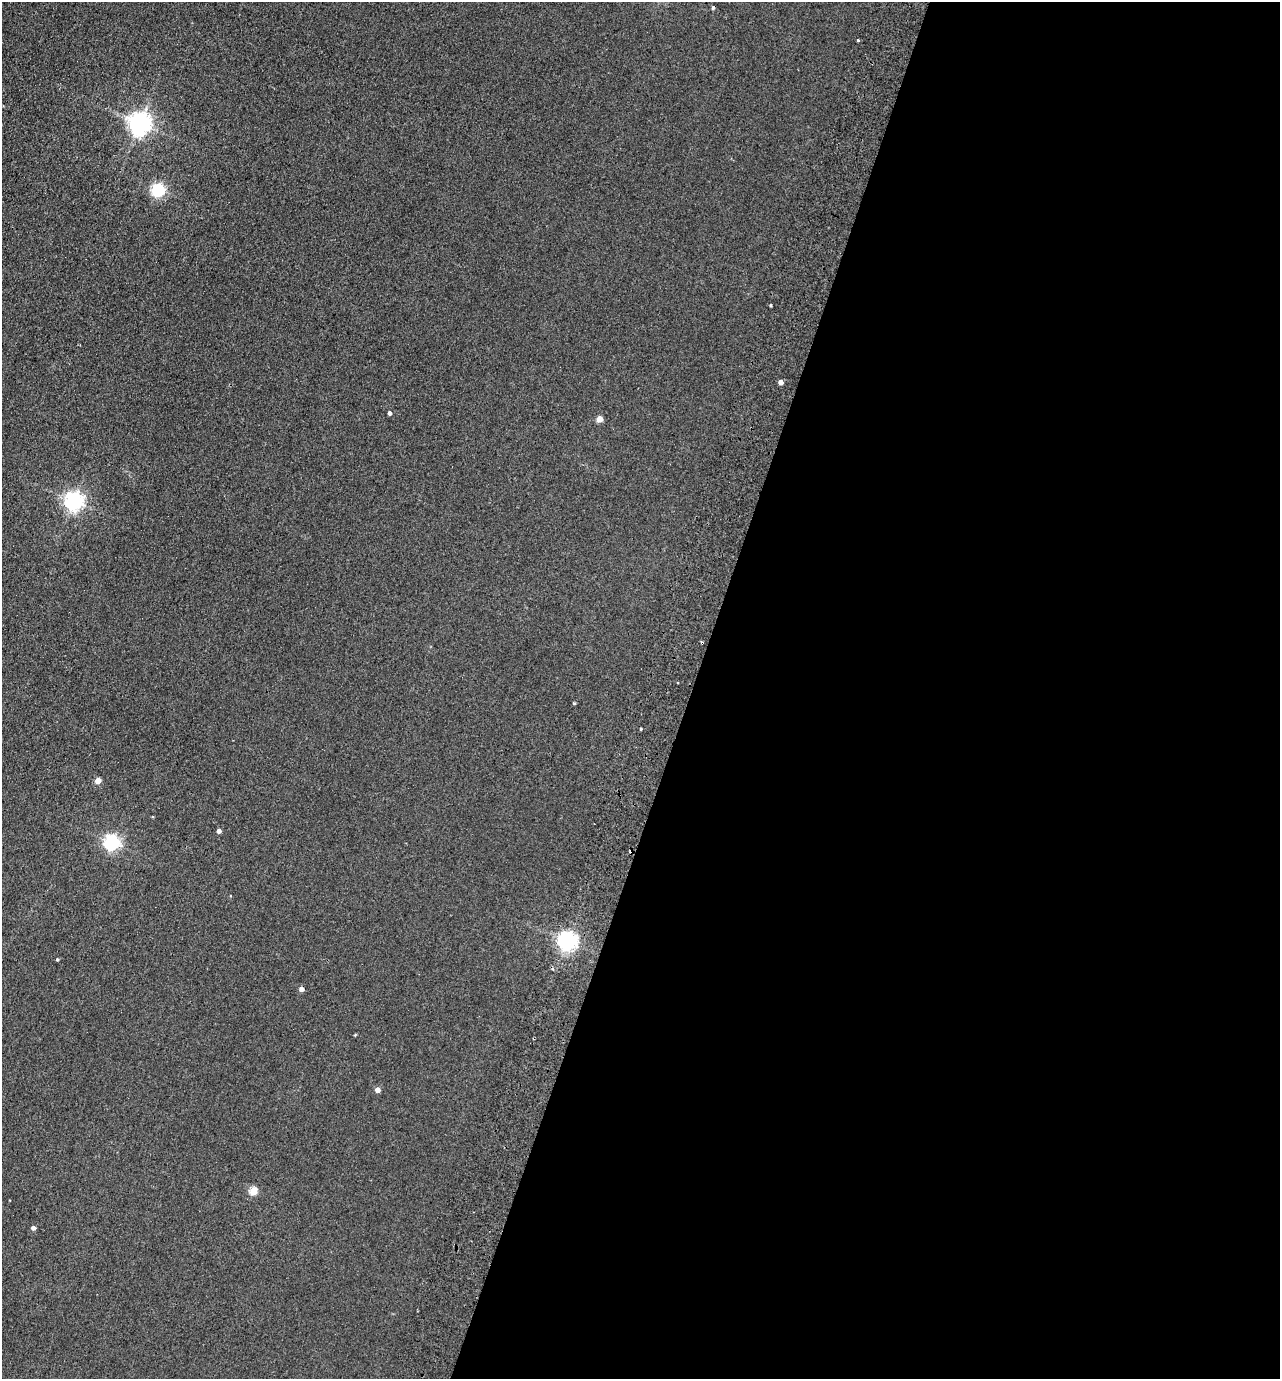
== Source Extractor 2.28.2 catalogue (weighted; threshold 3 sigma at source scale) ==
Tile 12 of 4 x 4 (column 4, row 3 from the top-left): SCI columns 4028-5305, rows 1403-2779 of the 5630 x 5558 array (HDU 1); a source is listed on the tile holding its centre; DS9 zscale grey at full resolution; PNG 1282 x 1381 px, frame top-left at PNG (2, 2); no overlay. Shown black and unused: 46% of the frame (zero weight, under 2 of 3 exposures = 3% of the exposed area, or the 3 px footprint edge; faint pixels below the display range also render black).
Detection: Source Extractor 2.28.2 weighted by HDU 2 'WHT'; one run over the whole footprint, this tile lists its part. Background 0.116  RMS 0.012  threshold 0.0549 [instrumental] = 3 sigma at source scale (4.5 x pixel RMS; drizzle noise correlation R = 1.50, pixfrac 1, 0.05/0.05 arcsec/px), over >= 5 px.
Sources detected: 25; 3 cosmic-ray / hot-pixel residue — not listed; the other 22 listed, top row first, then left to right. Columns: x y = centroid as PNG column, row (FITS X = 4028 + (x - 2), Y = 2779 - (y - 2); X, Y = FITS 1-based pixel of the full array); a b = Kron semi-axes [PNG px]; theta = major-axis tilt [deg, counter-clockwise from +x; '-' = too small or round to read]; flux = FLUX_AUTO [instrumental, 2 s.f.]
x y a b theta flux
713 7 4 4 - 2
858 40 3 3 - 2.2
140 123 7 7 - 860
158 190 6 6 - 220
770 305 3 2 - 1.9
781 382 4 4 - 7.7
390 413 4 4 - 3.5
600 419 5 4 - 18
74 501 7 6 - 550
702 643 3 3 - 3.1
574 703 3 3 - 3
641 729 3 3 - 1.7
98 780 4 4 - 17
219 831 4 4 - 5.6
112 842 6 6 - 340
567 941 6 6 - 630
57 959 3 3 - 1.5
302 989 4 4 - 7.2
355 1035 5 3 - 0.91
377 1090 4 4 - 9.7
254 1191 5 5 - 40
33 1228 4 4 - 4.2
Overlapping masked pixels (flux is a lower limit): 1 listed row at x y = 702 643